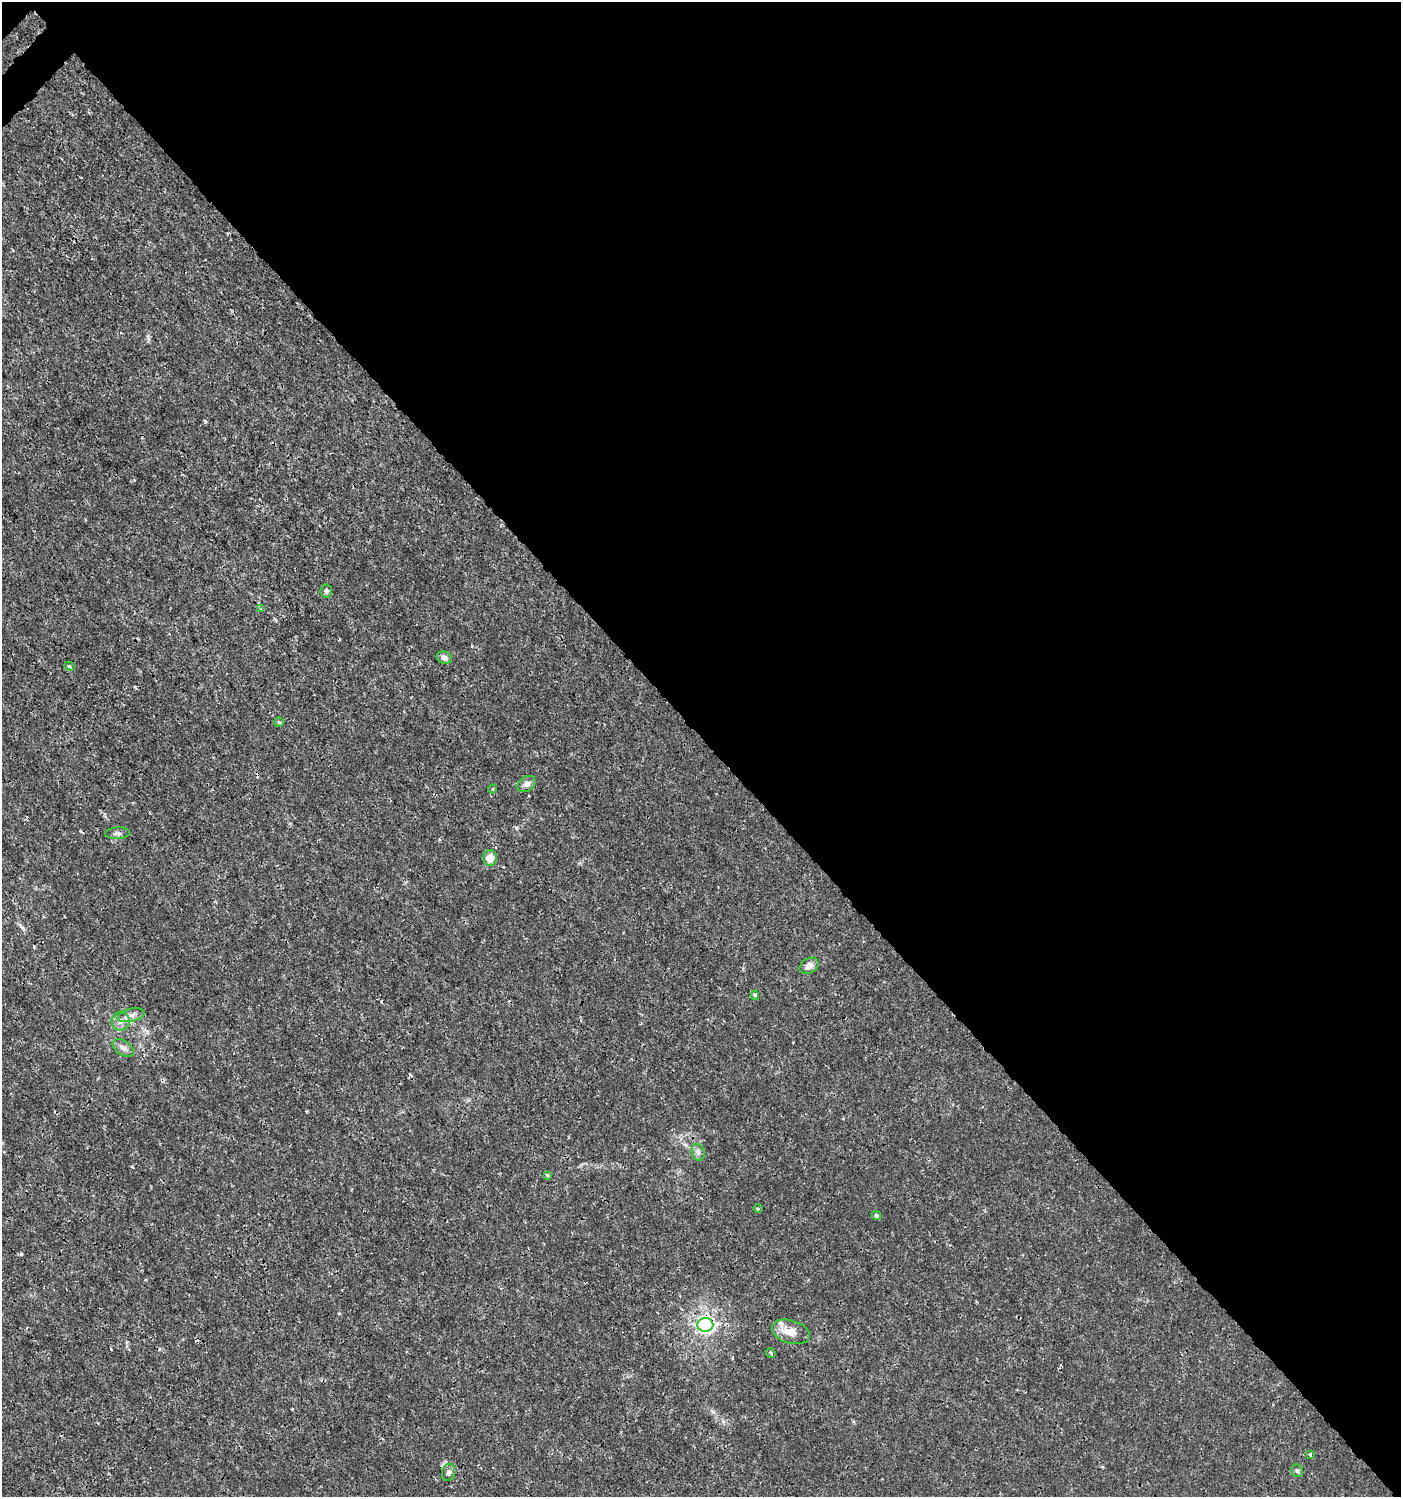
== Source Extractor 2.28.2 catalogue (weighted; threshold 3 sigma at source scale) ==
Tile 8 of 4 x 4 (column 4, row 2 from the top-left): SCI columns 4395-5793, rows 3040-4534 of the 6057 x 6072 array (HDU 1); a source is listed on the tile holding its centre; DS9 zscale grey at full resolution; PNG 1403 x 1499 px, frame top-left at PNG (2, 2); each listed source drawn as its Kron ellipse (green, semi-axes under 4 px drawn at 4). Shown black and unused: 50% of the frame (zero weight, under 3 of 4 exposures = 5% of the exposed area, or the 3 px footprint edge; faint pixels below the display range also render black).
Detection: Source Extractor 2.28.2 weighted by HDU 2 'WHT'; one run over the whole footprint, this tile lists its part. Background 0.00101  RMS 7.8e-04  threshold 0.0035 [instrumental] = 3 sigma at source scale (4.5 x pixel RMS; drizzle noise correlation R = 1.50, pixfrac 1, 0.0396/0.0396 arcsec/px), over >= 5 px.
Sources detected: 28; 3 cosmic-ray / hot-pixel residue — neither listed nor drawn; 1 inside a brighter listed object's ellipse — not listed separately; the other 24 listed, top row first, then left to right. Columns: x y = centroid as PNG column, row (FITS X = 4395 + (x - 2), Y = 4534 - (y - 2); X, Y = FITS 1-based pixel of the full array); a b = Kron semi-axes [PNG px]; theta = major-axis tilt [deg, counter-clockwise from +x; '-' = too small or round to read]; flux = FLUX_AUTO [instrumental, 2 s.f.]
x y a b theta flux
326 591 6 6 - 0.23
261 609 4 3 - 0.098
444 658 8 6 -20 0.34
69 666 5 3 - 0.11
279 722 5 5 - 0.1
526 784 10 7 36 0.35
493 789 4 4 - 0.099
117 833 12 6 3 0.25
490 858 8 7 - 0.77
809 966 10 7 33 0.54
755 995 4 4 - 0.13
131 1015 14 6 13 0.42
121 1021 9 9 - 0.52
123 1048 11 7 -35 0.36
698 1152 8 6 -74 0.26
547 1175 4 3 - 0.16
758 1209 4 3 - 0.08
876 1216 5 4 - 0.19
705 1325 8 7 - 31
791 1332 19 11 -17 0.96
771 1353 5 4 - 0.095
1310 1455 3 3 - 0.12
1297 1471 6 5 - 0.14
448 1472 8 6 76 0.24
Overlapping masked pixels (flux is a lower limit): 1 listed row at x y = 705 1325
Unlisted compact peaks at least as high as the median listed source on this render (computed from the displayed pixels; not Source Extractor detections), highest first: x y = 21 1254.